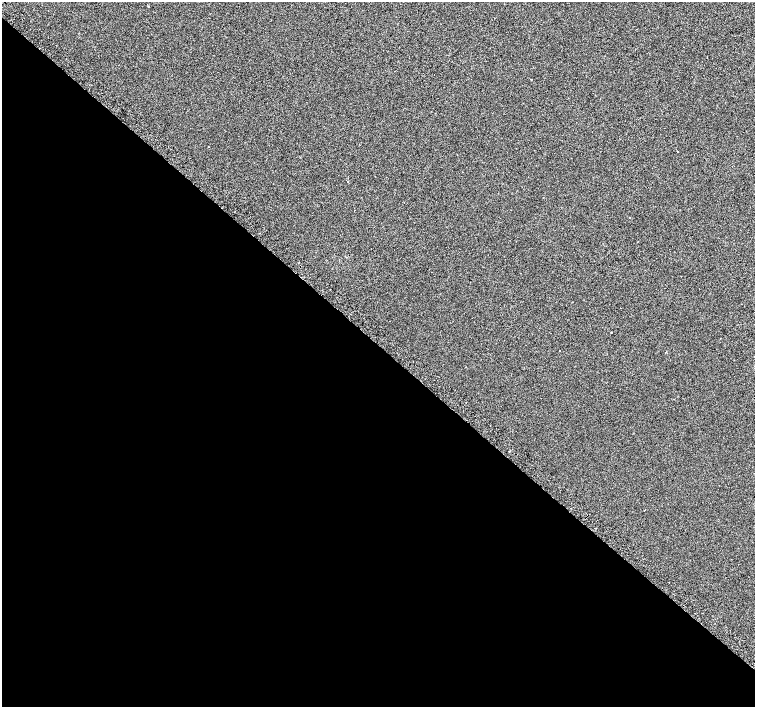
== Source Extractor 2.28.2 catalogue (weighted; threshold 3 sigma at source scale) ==
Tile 14 of 4 x 4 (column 2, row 4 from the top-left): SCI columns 1511-3015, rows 251-1660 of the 6080 x 6080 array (HDU 1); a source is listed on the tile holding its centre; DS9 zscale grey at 2 x 2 block average (1 PNG px = mean of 2 x 2 image px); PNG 757 x 709 px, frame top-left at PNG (2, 2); no overlay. Shown black and unused: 51% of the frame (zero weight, under 2 of 3 exposures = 3% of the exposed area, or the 3 px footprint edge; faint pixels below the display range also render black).
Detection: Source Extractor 2.28.2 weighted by HDU 2 'WHT'; one run over the whole footprint, this tile lists its part. Background 0.0012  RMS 0.012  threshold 0.0537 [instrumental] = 3 sigma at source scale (4.5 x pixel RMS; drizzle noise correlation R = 1.50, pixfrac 1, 0.0396/0.0396 arcsec/px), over >= 5 px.
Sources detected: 11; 2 cosmic-ray / hot-pixel residue — not listed; the other 9 listed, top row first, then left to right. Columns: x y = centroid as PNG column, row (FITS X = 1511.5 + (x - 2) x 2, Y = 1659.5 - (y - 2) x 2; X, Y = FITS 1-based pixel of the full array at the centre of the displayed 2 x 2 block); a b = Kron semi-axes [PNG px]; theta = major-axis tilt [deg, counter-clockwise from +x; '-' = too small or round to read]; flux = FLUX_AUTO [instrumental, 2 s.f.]
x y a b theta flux
531 79 2 2 - 7.1
208 147 2 2 - 1.7
677 151 2 2 - 5.6
348 182 2 2 - 4.6
630 218 2 2 - 15
611 332 2 2 - 2.5
560 350 2 2 - 21
666 352 2 2 - 1.9
644 510 2 2 - 2.1